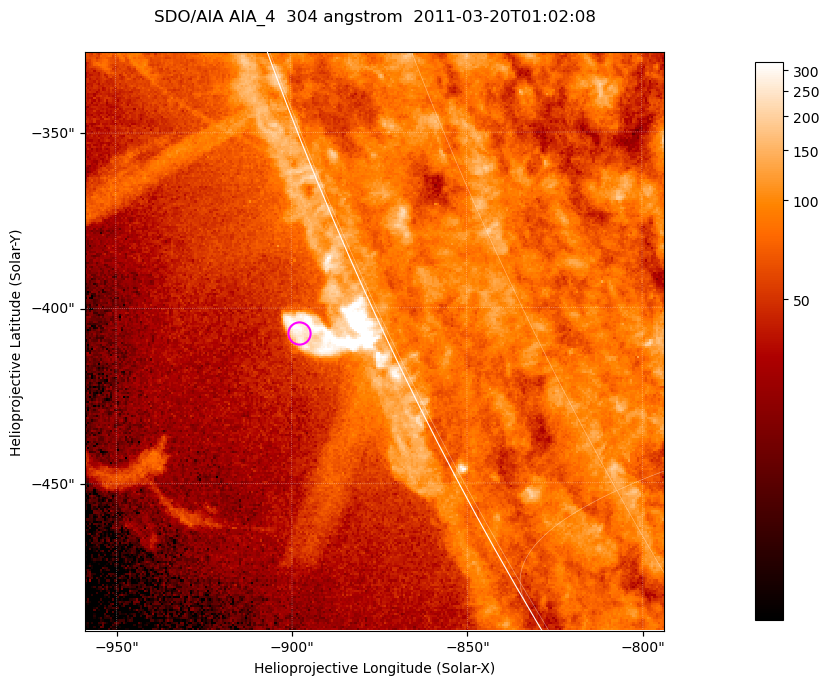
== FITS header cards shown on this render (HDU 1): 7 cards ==
TELESCOP= 'SDO/AIA '           / For AIA: SDO/AIA
INSTRUME= 'AIA_4   '           / For AIA: AIA_ATA1, AIA_ATA2, AIA_ATA3 or AIA_AT
WAVELNTH=                  304 / [angstrom] Wavelength
WAVEUNIT= 'angstrom'           / Wavelength unit: angstrom
DATE-OBS= '2011-03-20T01:02:08.123' / [ISO] Date when observation started; ISO 8
CTYPE1  = 'HPLN-TAN'           / CTYPE1; Typically HPLN
CTYPE2  = 'HPLT-TAN'           / CTYPE2; Typically HPLT

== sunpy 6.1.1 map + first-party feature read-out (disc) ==
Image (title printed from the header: SDO/AIA AIA_4  304 angstrom  2011-03-20T01:02:08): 275 x 275 px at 0.6 arcsec/px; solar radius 964 arcsec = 1606 px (partial field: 0.4% of the solar disc is inside the frame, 47% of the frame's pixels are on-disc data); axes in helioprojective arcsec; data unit not stated in the header (colour bar unlabelled)
Orientation: roll -0.132 deg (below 1 deg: not rotated)
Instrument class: DISC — disc imager (sunpy class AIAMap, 304 A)
Bright regions (active regions / flare kernels): reference = the on-disc median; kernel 3 px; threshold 5 sigma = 105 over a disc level ~81.4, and >= 1.15x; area >= 75 px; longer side >= 3 px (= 1.8 arcsec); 0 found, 0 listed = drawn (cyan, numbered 1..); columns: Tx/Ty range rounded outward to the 2 arcsec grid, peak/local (2 s.f.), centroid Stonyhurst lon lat
Off-limb structures (1.02-1.3 R_sun): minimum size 37 px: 4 found; the strongest spans PA ~115 deg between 1.02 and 1.03 R_sun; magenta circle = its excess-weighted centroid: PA ~115 deg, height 1.02 R_sun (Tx ~-898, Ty ~-408 arcsec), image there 5.2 x the reference